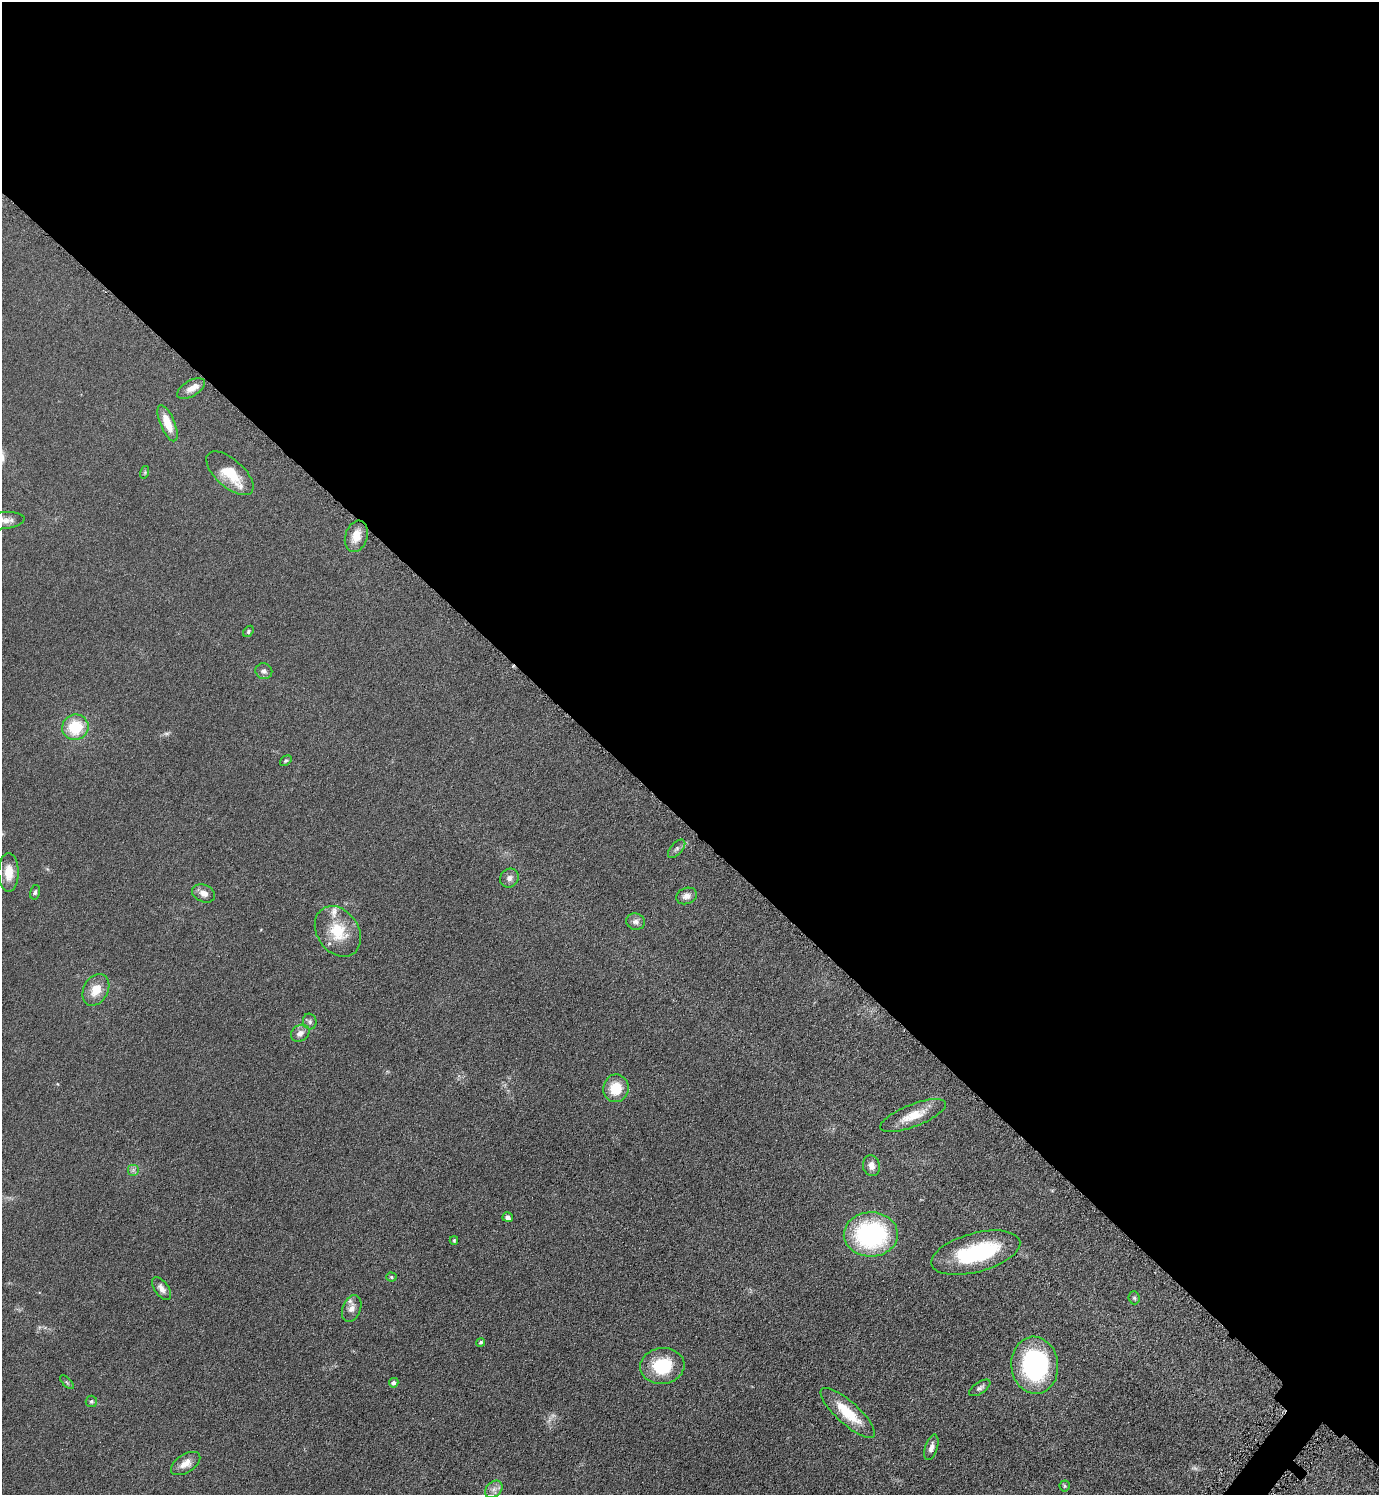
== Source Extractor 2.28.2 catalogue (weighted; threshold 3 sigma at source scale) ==
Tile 3 of 4 x 4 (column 3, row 1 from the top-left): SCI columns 2929-4305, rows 4490-5982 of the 5998 x 5995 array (HDU 1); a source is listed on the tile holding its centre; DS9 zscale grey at full resolution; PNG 1381 x 1497 px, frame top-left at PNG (2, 2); each listed source drawn as its Kron ellipse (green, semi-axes under 4 px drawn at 4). Shown black and unused: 56% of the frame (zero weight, under 4 of 8 exposures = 1% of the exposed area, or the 3 px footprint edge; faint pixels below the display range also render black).
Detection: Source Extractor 2.28.2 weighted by HDU 2 'WHT'; one run over the whole footprint, this tile lists its part. Background 0.0953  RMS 0.0062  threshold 0.0252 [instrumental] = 3 sigma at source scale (4.09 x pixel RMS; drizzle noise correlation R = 1.36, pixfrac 0.8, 0.05/0.05 arcsec/px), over >= 5 px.
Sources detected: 52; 3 too faint to see at this stretch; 1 inside a brighter object's white glare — neither listed nor drawn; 3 inside a brighter listed object's ellipse — not listed separately; the other 45 listed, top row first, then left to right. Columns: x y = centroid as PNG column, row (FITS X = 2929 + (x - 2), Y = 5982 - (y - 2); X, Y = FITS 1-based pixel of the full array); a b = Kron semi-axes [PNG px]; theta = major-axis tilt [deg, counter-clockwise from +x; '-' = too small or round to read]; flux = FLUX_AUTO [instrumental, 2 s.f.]
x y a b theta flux
191 389 15 8 30 4.1
167 423 19 7 -67 10
145 472 6 4 72 0.76
230 473 29 14 -42 15
3 521 21 8 5 4.8
356 536 16 11 73 7.8
248 631 6 4 55 0.96
264 671 8 8 - 2.1
75 727 13 12 - 21
286 761 6 4 39 0.92
677 849 11 6 48 1.9
9 872 19 10 -90 8.9
509 878 10 8 50 2.5
35 892 7 5 75 1.2
204 893 12 8 -23 3.8
687 896 10 8 19 3.2
636 922 9 8 - 2.7
338 931 27 20 -55 19
96 990 17 12 60 8.9
310 1022 8 7 - 1.6
300 1033 10 8 34 3.4
616 1088 14 12 80 14
913 1115 35 11 22 12
871 1166 10 8 -76 3.6
133 1170 6 6 - 1.5
508 1217 5 4 - 2.2
871 1234 27 22 1 80
454 1240 4 4 - 0.62
976 1253 46 19 15 48
391 1277 5 4 - 0.78
162 1288 13 7 -55 3
1134 1298 6 5 - 1
352 1309 13 9 70 4.1
481 1342 4 4 - 1
1035 1365 29 23 -84 81
662 1366 22 18 7 24
67 1382 8 3 -45 0.77
394 1383 5 4 - 1.5
980 1388 12 6 33 2
91 1401 6 6 - 1.1
848 1413 35 11 -42 18
931 1447 13 6 72 2.8
186 1463 16 9 32 5.4
1065 1486 5 5 - 0.88
494 1489 10 7 45 2.9
Isophote crosses this tile's border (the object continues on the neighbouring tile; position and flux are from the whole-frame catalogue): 1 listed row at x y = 3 521